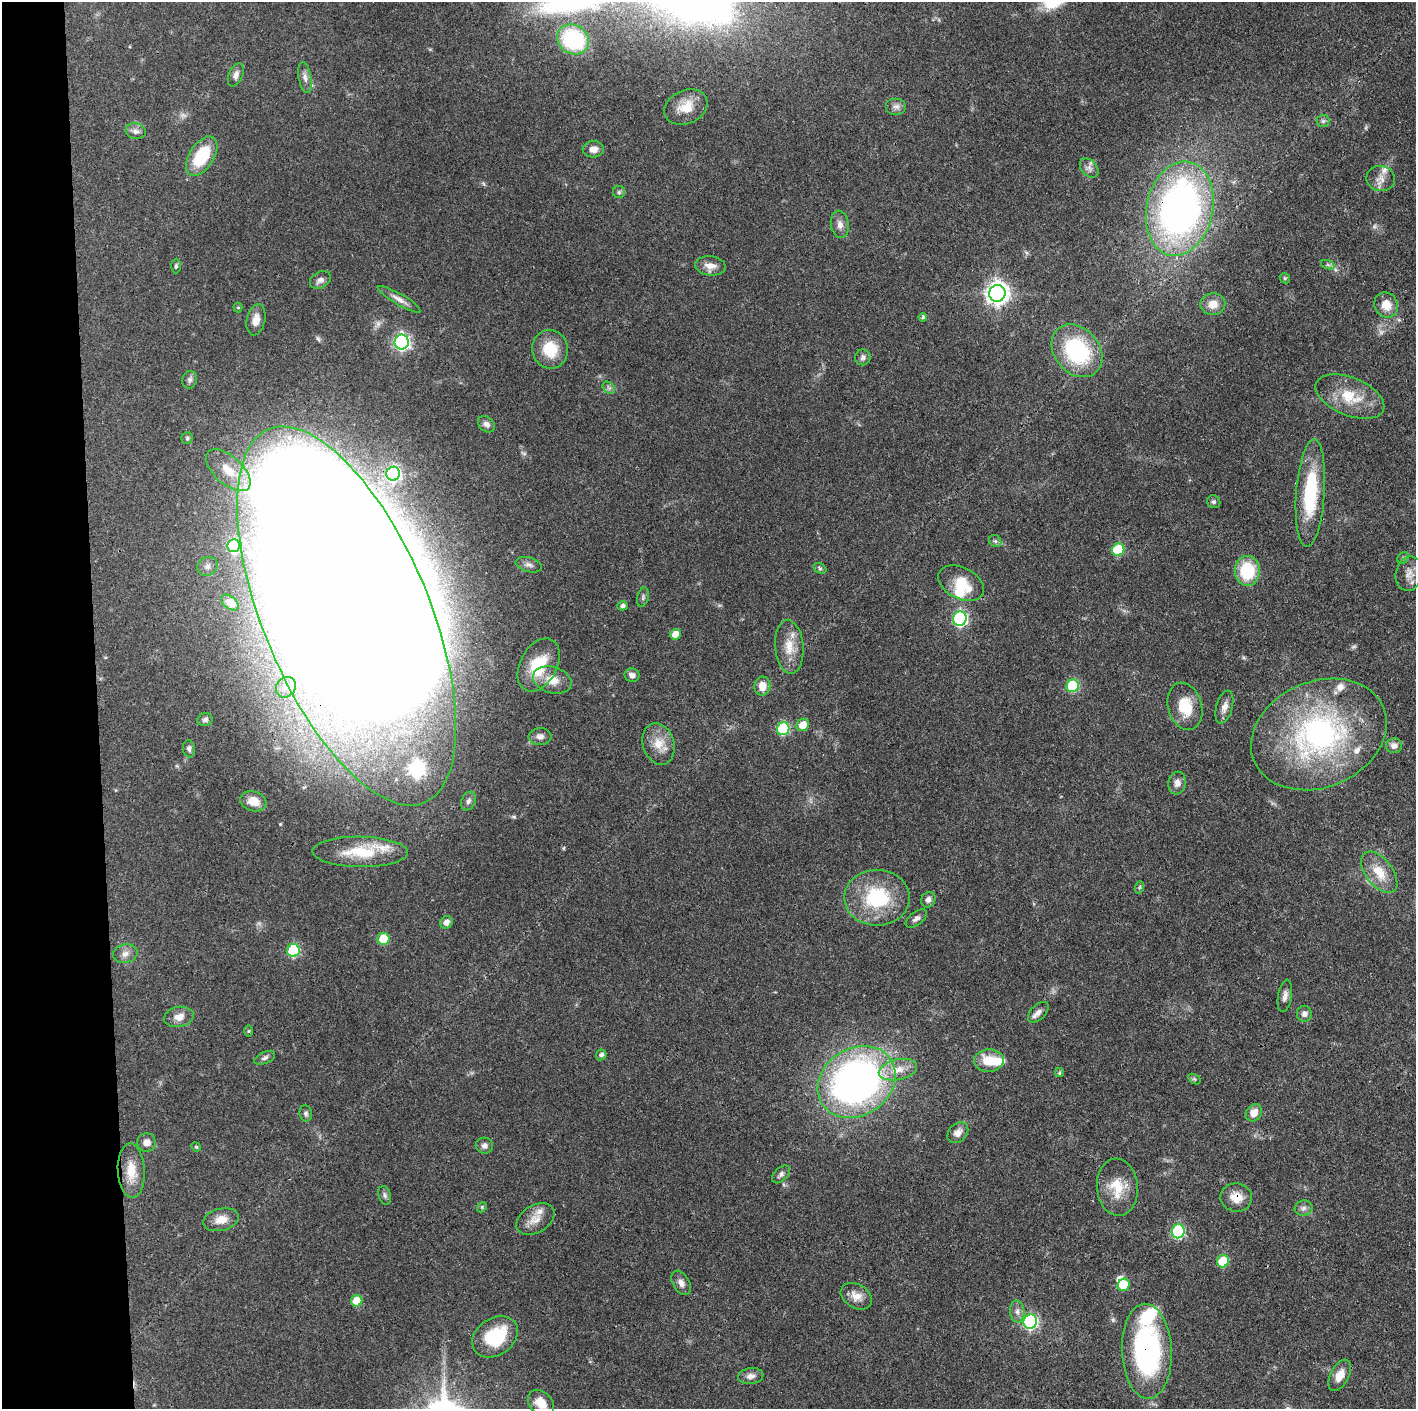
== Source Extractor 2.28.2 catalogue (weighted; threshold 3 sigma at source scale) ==
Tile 4 of 3 x 3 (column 1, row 2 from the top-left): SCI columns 1-1414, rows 1408-2814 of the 4241 x 4221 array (HDU 1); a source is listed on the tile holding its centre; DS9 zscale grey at full resolution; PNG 1418 x 1411 px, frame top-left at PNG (2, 2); each listed source drawn as its Kron ellipse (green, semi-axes under 4 px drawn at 4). Shown black and unused: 7% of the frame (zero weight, under 3 of 4 exposures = <1% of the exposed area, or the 3 px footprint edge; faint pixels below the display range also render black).
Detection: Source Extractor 2.28.2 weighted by HDU 2 'WHT'; one run over the whole footprint, this tile lists its part. Background 0.087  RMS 0.004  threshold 0.0179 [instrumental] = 3 sigma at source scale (4.5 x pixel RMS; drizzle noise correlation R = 1.50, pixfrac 1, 0.05/0.05 arcsec/px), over >= 5 px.
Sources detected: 138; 1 too faint to see at this stretch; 4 inside a brighter object's white glare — neither listed nor drawn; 8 inside a brighter listed object's ellipse — not listed separately; the other 125 listed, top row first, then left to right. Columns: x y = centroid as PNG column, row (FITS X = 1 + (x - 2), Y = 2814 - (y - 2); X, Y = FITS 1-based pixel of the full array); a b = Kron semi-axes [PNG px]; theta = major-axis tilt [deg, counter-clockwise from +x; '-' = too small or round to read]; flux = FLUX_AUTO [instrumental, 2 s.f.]
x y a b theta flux
573 39 16 14 -34 39
236 75 12 7 67 2
305 77 15 6 -80 2.1
896 106 10 8 0 1.9
686 107 22 16 24 7.4
1323 121 6 6 - 0.91
136 131 10 8 -12 1.8
593 149 10 8 4 3
202 156 22 12 58 19
1089 168 11 7 -48 1.8
1381 178 14 12 -8 3.4
619 192 6 6 - 0.87
1180 209 48 33 78 180
840 224 14 9 -81 2.4
1328 265 7 4 -19 0.81
176 266 7 5 90 0.71
710 266 15 9 -6 3.6
1285 278 5 4 - 0.54
320 280 11 8 29 2.1
997 293 8 8 - 280
399 299 24 5 -30 2.7
1213 304 12 11 - 4.5
1386 305 13 11 -58 5.6
238 308 5 4 - 0.48
923 317 4 4 - 0.72
256 320 16 9 78 3.7
402 342 7 7 - 110
550 349 19 17 -79 12
1077 351 29 22 -49 37
863 357 8 7 - 1.3
190 380 9 7 77 1.3
609 388 7 5 -44 1
1350 397 36 19 -22 14
486 424 9 7 -43 1.6
187 438 6 5 - 0.73
228 470 27 14 -42 11
393 474 7 6 - 82
1310 493 54 14 86 28
1214 502 7 6 - 0.92
995 541 6 5 - 0.8
234 546 6 6 - 42
1118 550 6 6 - 25
1403 558 6 5 - 0.68
529 565 13 7 -15 1.9
207 566 10 9 - 2.4
820 568 7 5 -31 0.73
1247 571 15 12 88 19
1409 574 17 13 77 3.9
961 583 24 15 -27 10
643 597 10 5 76 0.98
230 602 10 6 -38 2.1
623 606 5 4 - 1.1
347 616 202 83 -67 4300
960 619 7 6 - 70
675 634 5 5 - 5.1
789 647 27 14 -85 7.7
539 665 28 18 62 16
632 675 7 6 - 1.9
552 680 19 13 -17 6.4
762 686 9 8 - 4.5
1072 686 6 6 - 30
286 687 11 9 54 3.6
1185 706 24 17 -74 11
1224 707 17 8 74 2.8
205 720 8 6 18 1.3
803 725 6 6 - 5.1
783 729 6 6 - 34
1319 734 70 53 23 92
540 737 11 8 4 2
659 744 21 15 -73 6.9
1394 746 8 7 - 1.8
189 749 8 6 -81 1.1
1177 783 11 8 81 2.5
253 801 13 10 -16 5.4
468 801 10 7 65 1.3
360 852 47 15 -1 16
1379 872 24 13 -52 7.6
1140 887 6 4 70 0.57
877 898 33 28 0 27
928 900 8 7 - 1.6
916 918 12 6 38 1.5
446 922 6 6 - 2.3
383 939 6 6 - 15
293 950 6 6 - 36
125 954 12 9 11 2.6
1285 996 16 7 81 2
1038 1012 12 7 44 2.3
1304 1014 8 7 - 1.7
179 1017 15 10 10 3.9
248 1031 5 4 - 0.44
601 1055 5 5 - 1.3
265 1058 11 6 25 1.2
989 1061 14 11 4 9
898 1070 19 10 12 6.1
1059 1073 4 3 - 0.55
1194 1079 7 4 -33 0.66
857 1082 41 33 33 180
306 1113 8 6 -81 1
1254 1113 9 7 53 3.7
958 1133 12 8 44 2.8
146 1142 9 9 - 2.7
484 1146 8 8 - 1.6
196 1147 5 4 - 0.44
131 1171 27 13 -87 8.1
781 1174 11 6 44 1.4
1117 1187 28 20 -85 11
385 1195 9 6 -74 1.1
1236 1198 16 14 -11 5.8
482 1207 5 4 - 0.5
1303 1208 9 7 16 1.6
535 1219 21 13 32 5.3
221 1220 18 11 14 4.7
1178 1231 7 6 - 45
1223 1261 6 6 - 16
681 1283 13 8 -61 2.4
1123 1285 6 5 - 11
856 1296 17 12 -31 4.2
357 1301 6 5 - 9.7
1017 1311 11 7 -86 1.9
1030 1322 7 6 - 78
495 1337 24 18 34 21
1147 1351 47 25 -87 72
1340 1375 17 9 63 4.8
751 1376 13 8 8 2.3
541 1403 15 11 -44 6.1
Overlapping masked pixels (flux is a lower limit): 4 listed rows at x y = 1180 209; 347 616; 1236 1198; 1147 1351